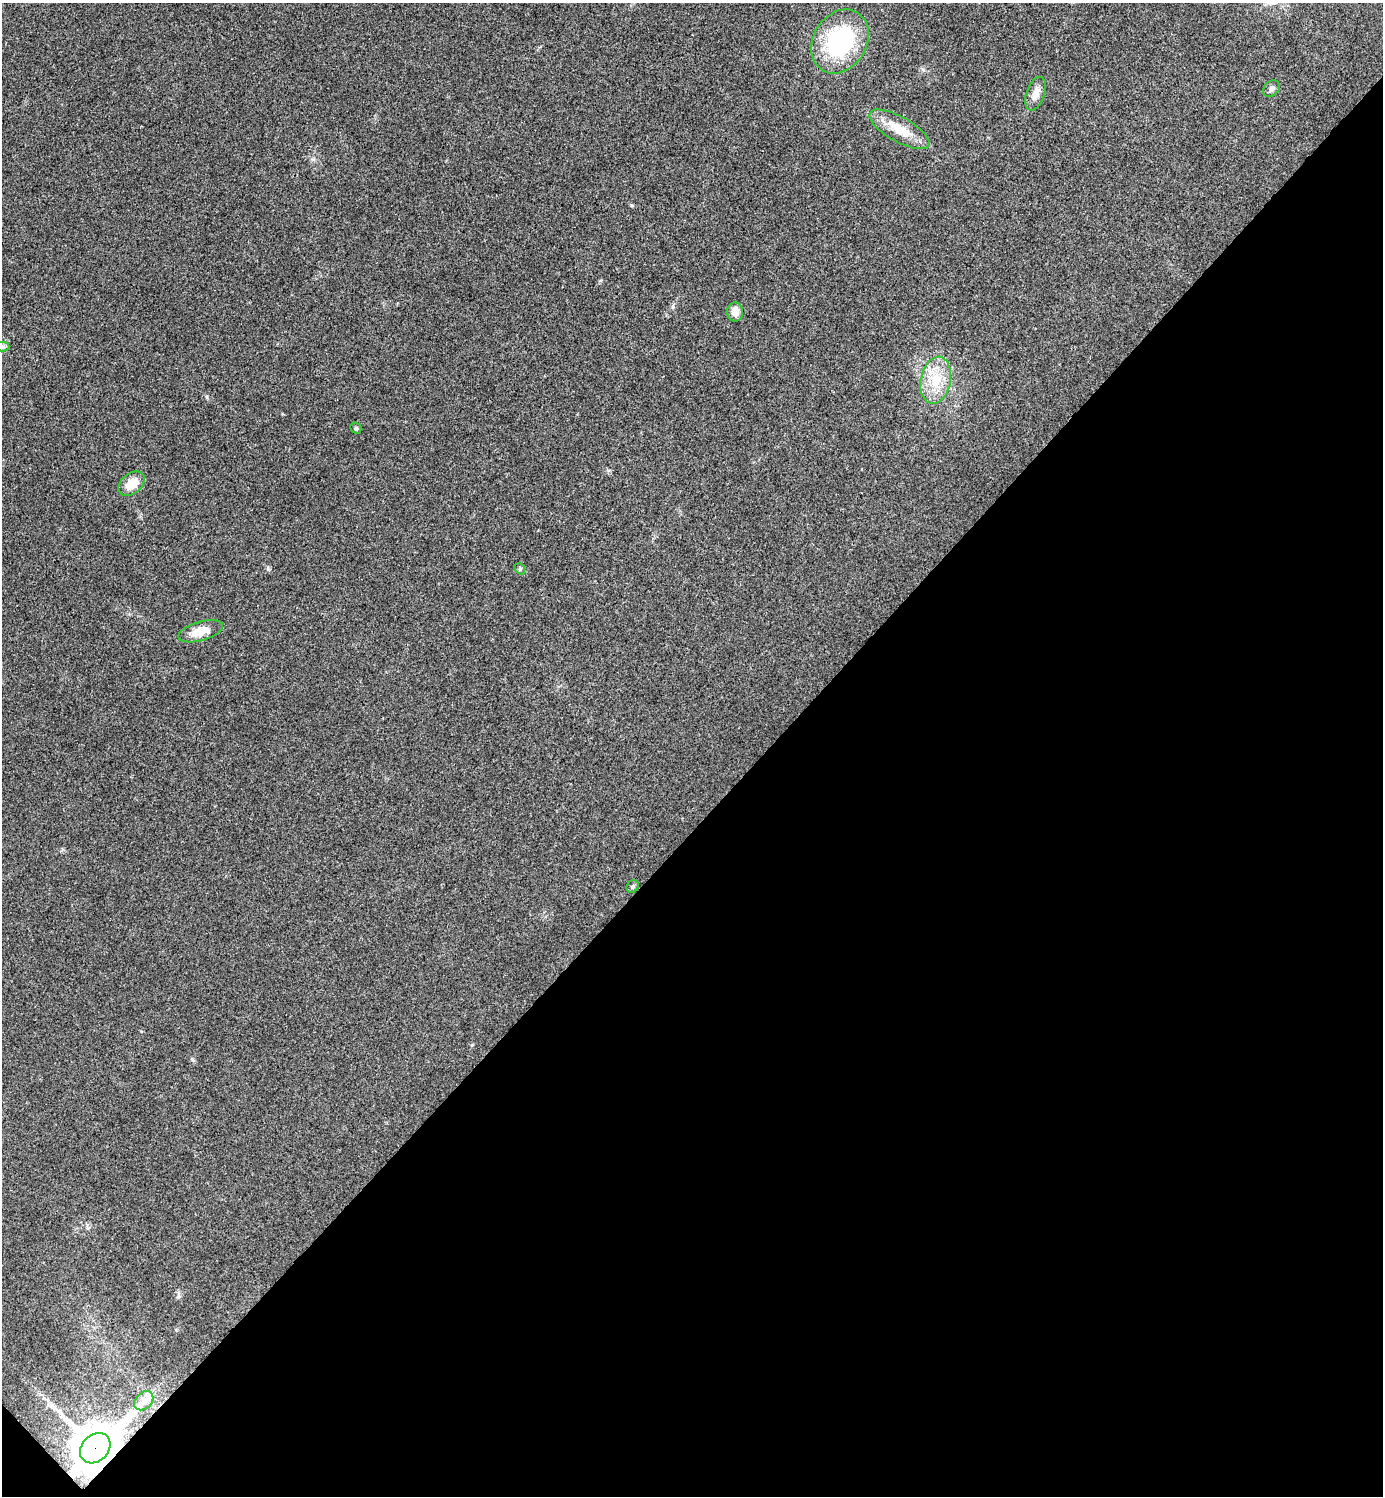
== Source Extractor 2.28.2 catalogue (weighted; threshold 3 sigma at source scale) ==
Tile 15 of 4 x 4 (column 3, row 4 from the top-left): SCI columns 2922-4302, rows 20-1513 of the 5998 x 5998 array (HDU 1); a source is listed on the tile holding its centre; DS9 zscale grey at full resolution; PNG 1385 x 1498 px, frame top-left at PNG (2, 3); each listed source drawn as its Kron ellipse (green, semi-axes under 4 px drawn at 4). Shown black and unused: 45% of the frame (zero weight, under 3 of 4 exposures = <1% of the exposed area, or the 3 px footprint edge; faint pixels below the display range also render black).
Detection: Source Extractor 2.28.2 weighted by HDU 2 'WHT'; one run over the whole footprint, this tile lists its part. Background 0.02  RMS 0.0055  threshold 0.0247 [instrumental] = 3 sigma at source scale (4.5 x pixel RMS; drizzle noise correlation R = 1.50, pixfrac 1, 0.05/0.05 arcsec/px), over >= 5 px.
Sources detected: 14; all 14 listed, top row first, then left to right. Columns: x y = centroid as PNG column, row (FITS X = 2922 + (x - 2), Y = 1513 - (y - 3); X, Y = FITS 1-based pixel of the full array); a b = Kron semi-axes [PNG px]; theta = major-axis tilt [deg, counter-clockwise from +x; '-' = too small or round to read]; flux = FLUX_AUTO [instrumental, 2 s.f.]
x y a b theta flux
840 41 34 26 59 51
1271 89 9 7 43 2
1036 94 17 9 70 4.4
900 129 34 12 -29 12
735 312 9 8 - 4.8
2 347 7 4 -1 1.3
936 380 24 15 78 15
356 428 6 5 - 0.91
131 484 15 10 40 9.7
520 569 6 4 -47 0.79
201 631 23 9 16 8.7
633 886 7 5 46 1
144 1401 11 8 45 3.7
95 1448 17 13 44 1900
Overlapping masked pixels (flux is a lower limit): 1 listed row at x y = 95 1448
Isophote crosses this tile's border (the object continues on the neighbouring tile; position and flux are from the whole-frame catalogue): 1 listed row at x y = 2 347
Unlisted compact peaks at least as high as the median listed source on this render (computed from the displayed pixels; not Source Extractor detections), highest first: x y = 268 569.